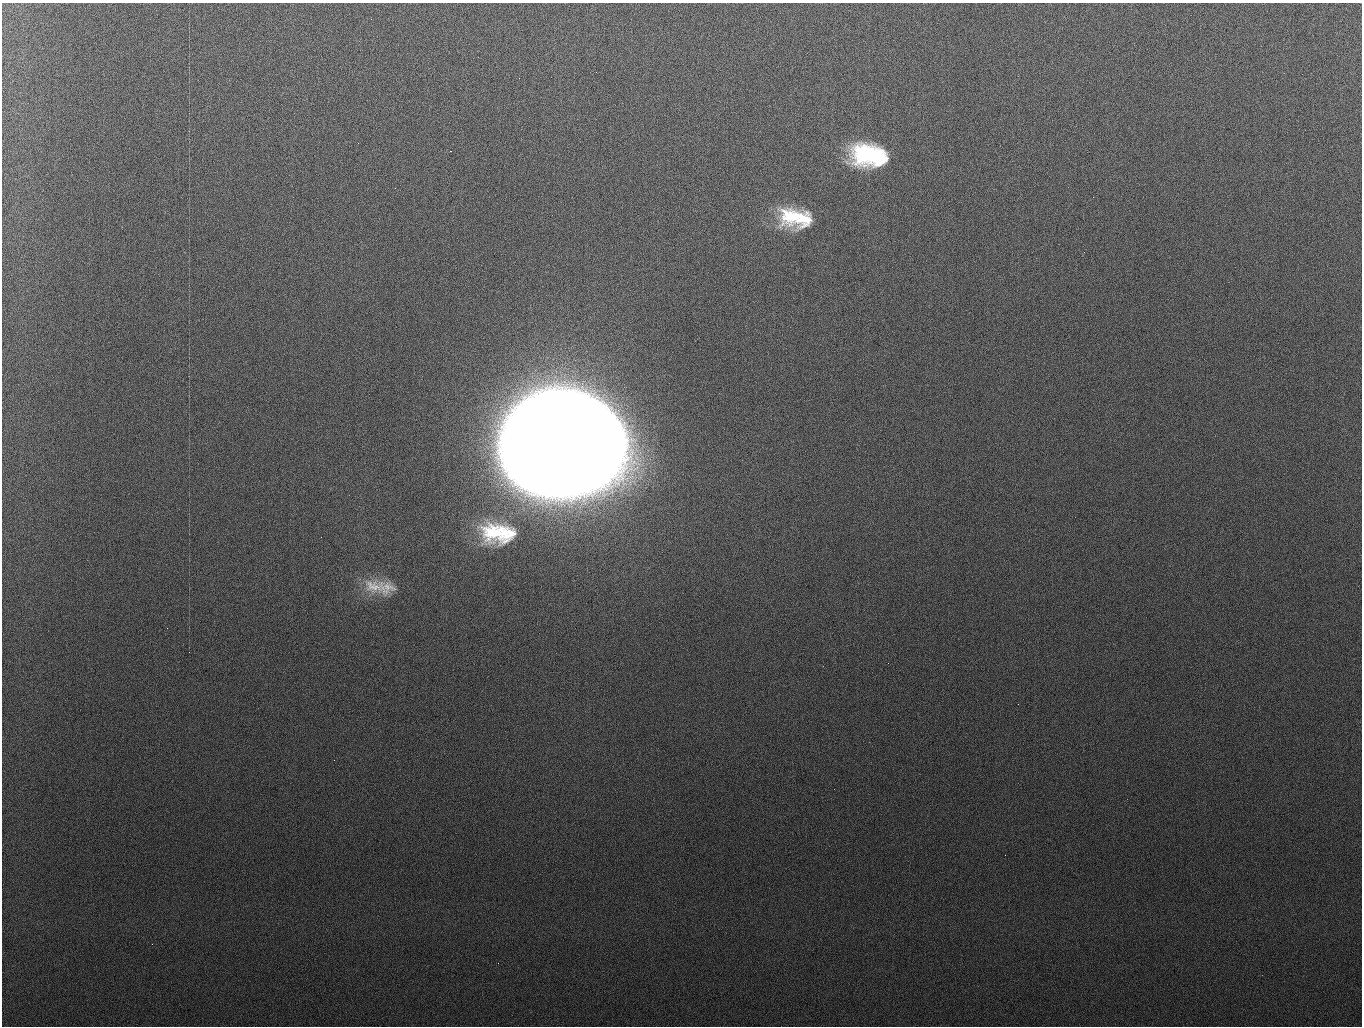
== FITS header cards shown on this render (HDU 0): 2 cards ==
NAXIS1  =                 1360 / length of data axis 1
NAXIS2  =                 1024 / length of data axis 2

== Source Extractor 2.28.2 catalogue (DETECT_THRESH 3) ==
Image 1360 x 1024 px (HDU 0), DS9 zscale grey, 1 PNG px = 1 image px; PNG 1364 x 1028 px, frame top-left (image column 1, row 1024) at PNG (2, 3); no overlay
Background 2540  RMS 26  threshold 78.5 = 3 sigma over >= 5 px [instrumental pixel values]
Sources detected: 13; all 13 listed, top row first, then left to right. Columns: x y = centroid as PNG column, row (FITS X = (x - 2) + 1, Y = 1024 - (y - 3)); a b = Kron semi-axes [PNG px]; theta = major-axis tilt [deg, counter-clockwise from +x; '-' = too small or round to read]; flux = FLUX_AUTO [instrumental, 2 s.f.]
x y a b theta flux
865 154 29 25 -2 1.8e+05
879 157 26 19 -48 1.1e+05
1093 197 3 2 - 1.7e+03
791 216 27 26 - 9.8e+04
803 219 23 21 28 6.3e+04
568 445 68 59 7 1.8e+08
481 527 6 5 - 6.1e+03
493 533 34 27 -21 1.2e+05
506 533 39 22 -36 9.1e+04
373 586 42 18 -23 5.4e+04
388 587 26 15 -23 3.3e+04
334 760 2 2 - 3.0e+03
498 963 2 2 - 2.6e+03